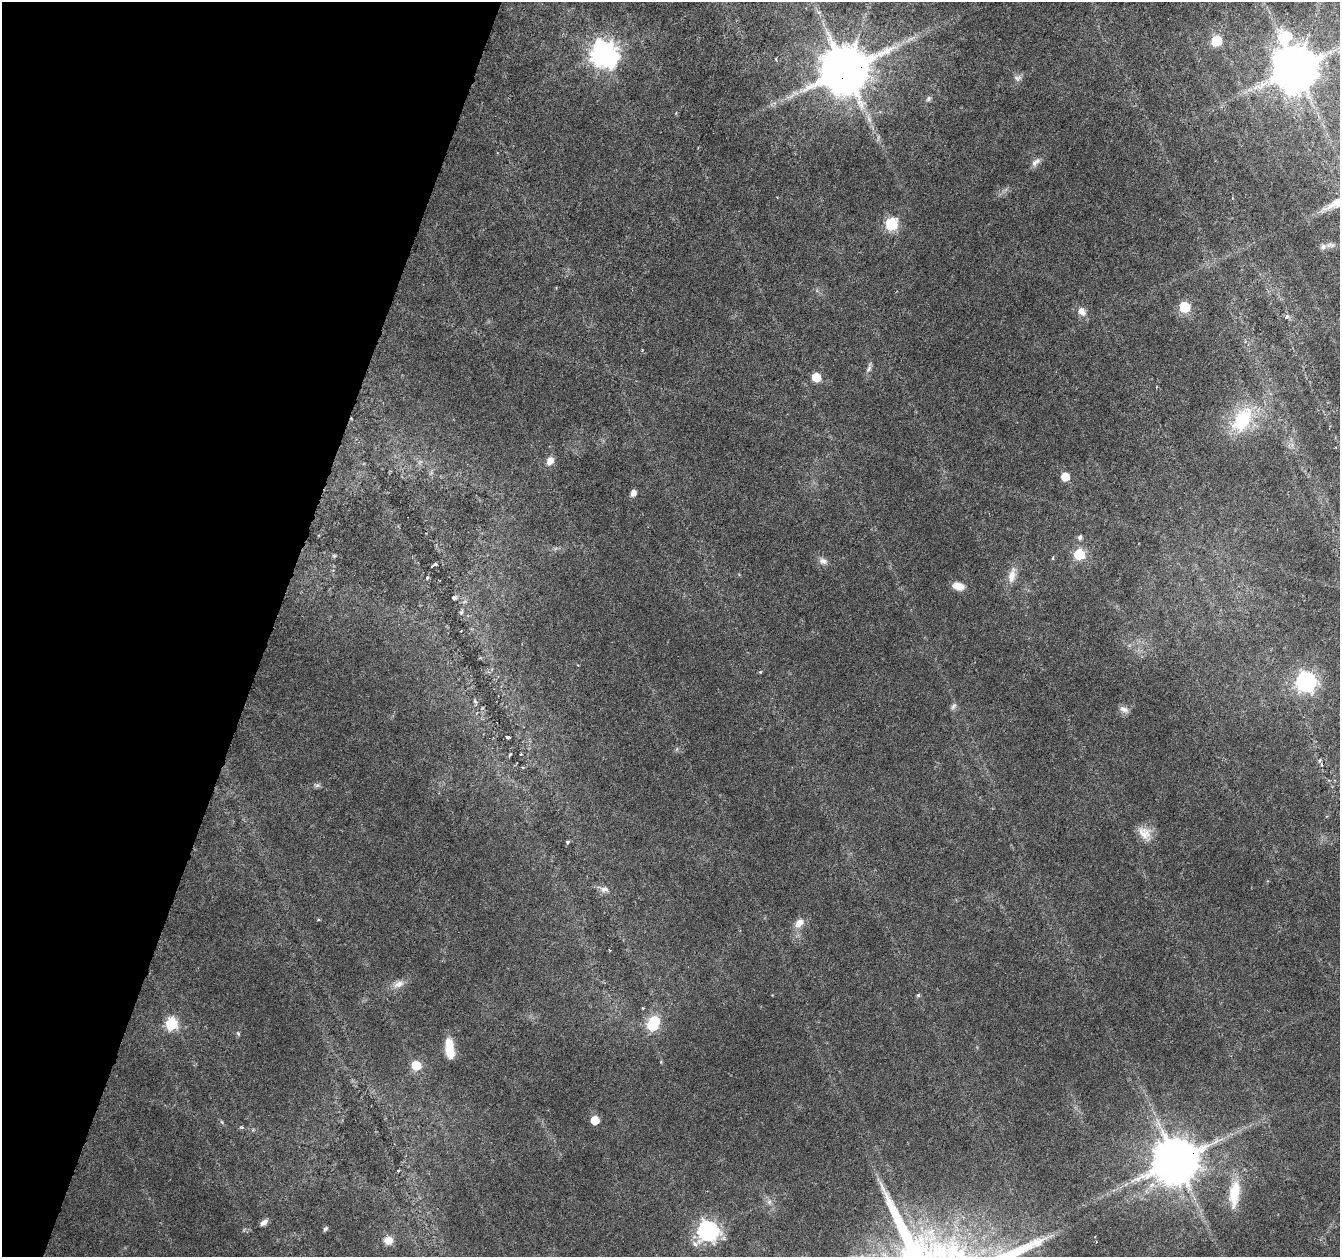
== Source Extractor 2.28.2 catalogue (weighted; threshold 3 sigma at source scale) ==
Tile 9 of 4 x 4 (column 1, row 3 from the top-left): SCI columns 1-1338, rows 1474-2728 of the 5361 x 5519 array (HDU 1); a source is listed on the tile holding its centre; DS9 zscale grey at full resolution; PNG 1342 x 1259 px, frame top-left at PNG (2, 2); no overlay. Shown black and unused: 20% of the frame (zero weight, under 3 of 6 exposures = <1% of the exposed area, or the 3 px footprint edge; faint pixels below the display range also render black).
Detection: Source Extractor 2.28.2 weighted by HDU 2 'WHT'; one run over the whole footprint, this tile lists its part. Background 0.0165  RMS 0.0018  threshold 0.00718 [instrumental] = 3 sigma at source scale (4.09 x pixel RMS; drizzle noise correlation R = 1.36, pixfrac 0.8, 0.0396/0.0396 arcsec/px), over >= 5 px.
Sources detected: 68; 1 inside a brighter object's white glare — not listed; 1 inside a brighter listed object's ellipse — not listed separately; the other 66 listed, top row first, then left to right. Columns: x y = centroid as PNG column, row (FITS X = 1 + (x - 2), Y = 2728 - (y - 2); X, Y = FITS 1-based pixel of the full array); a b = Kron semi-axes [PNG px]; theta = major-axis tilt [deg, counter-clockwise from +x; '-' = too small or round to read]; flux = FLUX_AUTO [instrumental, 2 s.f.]
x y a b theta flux
819 12 6 4 18 0.28
1286 36 8 8 - 13
1216 41 6 6 - 13
604 54 9 8 - 220
776 59 5 2 - 0.17
1296 69 12 11 - 1100
845 70 13 13 - 1300
1017 78 11 8 12 0.64
796 93 11 4 -22 0.47
928 99 8 6 47 0.42
869 119 8 5 -46 0.5
1036 162 15 7 41 0.85
891 224 6 6 - 21
1323 247 9 7 19 0.65
1184 307 6 5 - 14
1082 311 12 8 -52 1.2
1287 317 8 5 43 0.35
869 368 14 5 73 0.61
816 377 6 6 - 4.8
1242 419 31 18 61 10
550 461 8 6 54 1.6
1065 477 5 5 - 4.1
633 493 7 6 - 0.79
1080 537 6 5 - 0.45
1079 554 6 6 - 16
334 556 6 4 0 0.21
1053 558 5 3 - 0.17
823 561 11 8 -15 0.85
435 564 6 4 3 0.4
1012 575 23 9 78 1.9
427 578 4 4 - 0.2
958 586 11 7 -15 2.2
454 598 6 5 - 0.33
461 612 8 5 69 0.35
760 672 4 4 - 0.18
1306 682 8 7 - 89
475 701 5 3 - 0.21
953 706 10 5 53 0.48
1124 709 13 7 -25 0.86
507 737 4 3 - 0.39
510 754 5 3 - 0.19
1320 760 6 4 71 0.24
1322 765 6 4 -88 0.22
317 785 9 5 -1 0.41
1145 833 21 14 -51 2.2
568 842 5 4 - 0.25
605 889 13 8 -10 0.91
799 923 11 8 49 1.5
399 984 15 8 24 1.3
918 995 5 4 - 0.25
171 1024 6 6 - 22
652 1026 6 5 - 11
238 1033 7 4 -63 0.22
451 1052 19 11 -81 2.4
416 1065 6 5 - 7.4
595 1120 5 5 - 3.9
222 1122 6 3 -70 0.2
241 1127 6 3 -18 0.21
1176 1160 12 12 - 1000
1234 1193 37 13 83 5.2
769 1202 7 6 - 0.55
264 1222 10 5 36 0.67
325 1229 7 4 46 0.28
708 1231 8 7 - 100
388 1240 9 9 - 1.6
695 1244 8 6 -34 0.6
Overlapping masked pixels (flux is a lower limit): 2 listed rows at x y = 845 70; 1176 1160